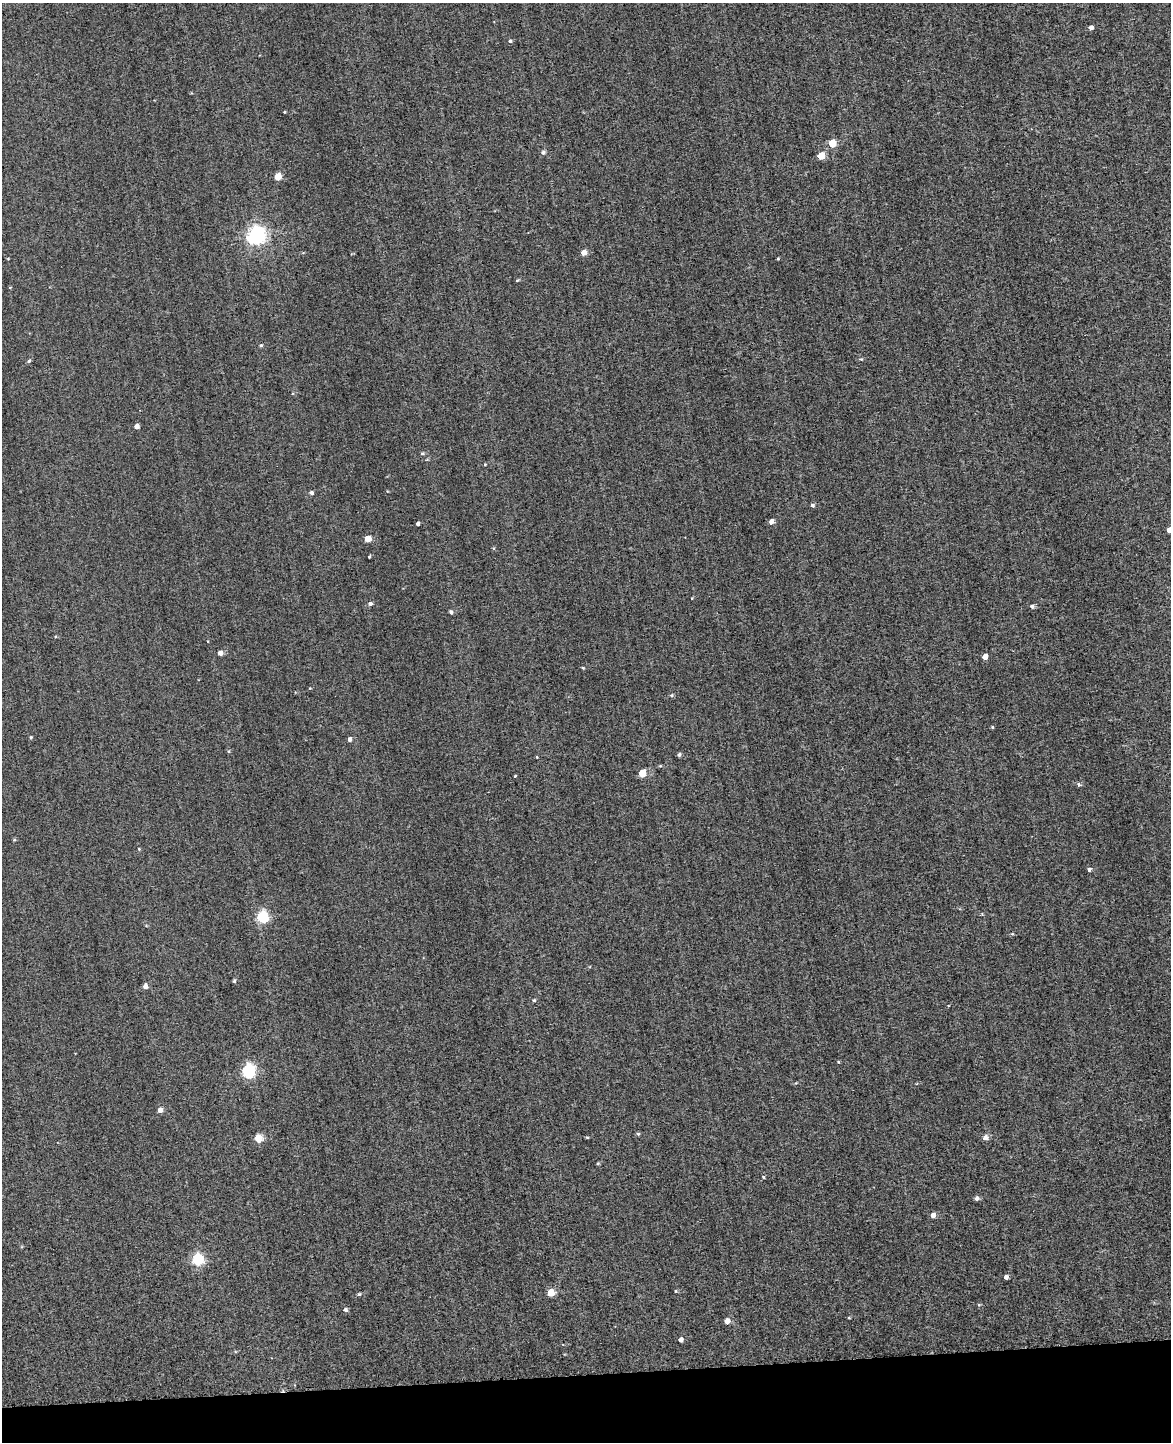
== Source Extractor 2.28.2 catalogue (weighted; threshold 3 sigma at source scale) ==
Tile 10 of 4 x 3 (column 2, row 3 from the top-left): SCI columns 1211-2379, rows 477-1916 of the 4981 x 4952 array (HDU 1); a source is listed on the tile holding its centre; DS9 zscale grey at full resolution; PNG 1173 x 1444 px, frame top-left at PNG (2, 3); no overlay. Shown black and unused: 5% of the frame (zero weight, under 2 of 3 exposures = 12% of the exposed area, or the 3 px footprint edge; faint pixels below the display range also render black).
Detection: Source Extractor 2.28.2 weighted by HDU 2 'WHT'; one run over the whole footprint, this tile lists its part. Background 0.58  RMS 3.4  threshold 15.2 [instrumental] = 3 sigma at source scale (4.5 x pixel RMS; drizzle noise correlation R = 1.50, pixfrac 1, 0.05/0.05 arcsec/px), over >= 5 px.
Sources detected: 75; all 75 listed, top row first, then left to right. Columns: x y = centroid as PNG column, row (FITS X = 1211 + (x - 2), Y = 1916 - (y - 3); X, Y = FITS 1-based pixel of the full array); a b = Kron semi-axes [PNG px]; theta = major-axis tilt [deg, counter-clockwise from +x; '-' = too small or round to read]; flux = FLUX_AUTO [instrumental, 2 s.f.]
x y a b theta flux
1091 27 4 4 - 1400
510 41 5 4 - 640
284 112 3 3 - 270
832 143 5 5 - 9200
543 152 6 6 - 860
821 156 5 5 - 7600
278 177 5 5 - 6500
256 235 7 6 - 160000
584 252 5 5 - 2700
8 259 4 3 - 250
778 259 3 3 - 330
517 280 5 4 - 400
10 287 4 3 - 240
261 345 5 4 - 480
861 359 6 4 -41 390
29 361 5 4 - 590
137 426 4 4 - 2200
422 453 5 4 - 580
485 464 4 4 - 300
311 493 5 4 - 830
812 505 4 4 - 890
771 521 5 4 - 2500
418 524 4 3 - 1000
1169 530 5 4 - 2400
368 539 5 4 - 5300
494 548 5 3 - 340
369 557 3 3 - 440
692 598 3 3 - 260
370 604 5 5 - 1000
1032 606 5 5 - 1100
451 612 5 4 - 870
220 653 4 4 - 2400
985 657 5 4 - 2900
583 668 4 4 - 310
310 688 4 3 - 260
671 695 5 5 - 550
992 727 3 3 - 460
31 737 5 4 - 380
349 739 5 4 - 1300
228 751 5 4 - 400
679 755 4 4 - 760
537 757 4 3 - 240
660 766 5 4 - 360
642 773 5 5 - 10000
515 776 4 3 - 370
1079 784 6 5 - 730
14 840 4 4 - 400
139 849 4 4 - 350
1089 870 4 4 - 1100
263 917 6 5 - 40000
1012 934 5 4 - 370
234 981 4 3 - 600
145 986 5 4 - 2200
534 1000 5 4 - 520
838 1062 3 3 - 330
248 1071 6 6 - 68000
160 1110 4 4 - 2300
638 1134 4 4 - 510
587 1137 4 3 - 310
258 1138 5 5 - 12000
985 1138 5 5 - 2500
598 1163 5 4 - 390
763 1177 4 4 - 400
977 1198 5 4 - 1300
933 1215 5 4 - 2200
198 1260 6 5 - 39000
1006 1277 4 4 - 1400
676 1291 4 4 - 350
551 1293 5 5 - 8800
359 1294 6 4 9 590
979 1305 5 4 - 360
345 1310 5 5 - 890
849 1318 3 2 - 320
727 1321 5 5 - 2700
681 1340 4 4 - 1600
Isophote crosses this tile's border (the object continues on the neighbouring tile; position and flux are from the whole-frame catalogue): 1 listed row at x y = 1169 530